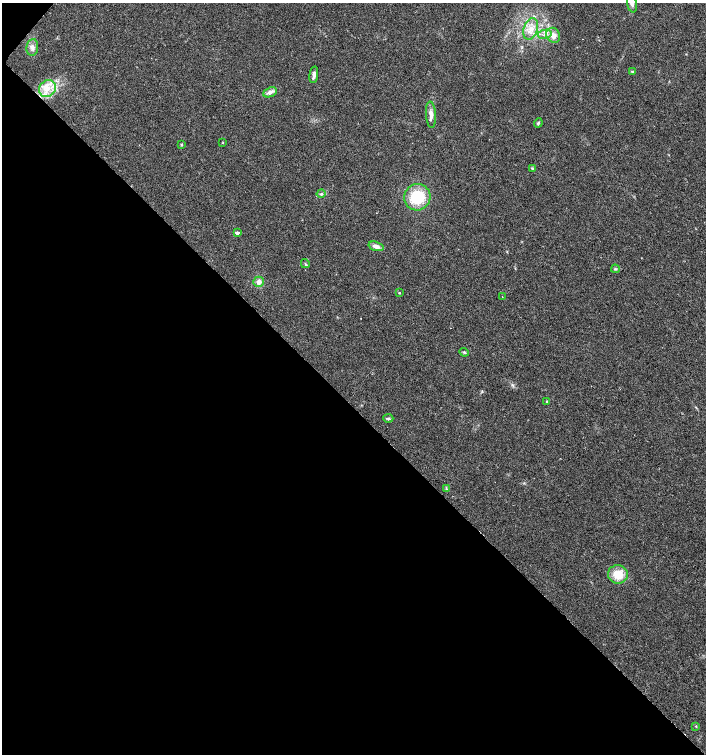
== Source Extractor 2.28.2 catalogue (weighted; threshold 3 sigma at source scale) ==
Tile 9 of 4 x 4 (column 1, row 3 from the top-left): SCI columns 232-1639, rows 1505-3008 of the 6027 x 6022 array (HDU 1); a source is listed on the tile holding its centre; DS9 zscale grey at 2 x 2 block average (1 PNG px = mean of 2 x 2 image px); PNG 708 x 756 px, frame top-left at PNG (2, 3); each listed source drawn as its Kron ellipse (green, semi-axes under 4 px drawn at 4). Shown black and unused: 46% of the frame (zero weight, under 2 of 3 exposures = <1% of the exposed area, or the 3 px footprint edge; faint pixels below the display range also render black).
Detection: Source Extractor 2.28.2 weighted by HDU 2 'WHT'; one run over the whole footprint, this tile lists its part. Background 0.0317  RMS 0.0047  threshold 0.0212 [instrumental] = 3 sigma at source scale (4.5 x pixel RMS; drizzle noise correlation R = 1.50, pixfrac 1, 0.0396/0.0396 arcsec/px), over >= 5 px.
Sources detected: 31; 1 cosmic-ray / hot-pixel residue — neither listed nor drawn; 1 inside a brighter listed object's ellipse — not listed separately; the other 29 listed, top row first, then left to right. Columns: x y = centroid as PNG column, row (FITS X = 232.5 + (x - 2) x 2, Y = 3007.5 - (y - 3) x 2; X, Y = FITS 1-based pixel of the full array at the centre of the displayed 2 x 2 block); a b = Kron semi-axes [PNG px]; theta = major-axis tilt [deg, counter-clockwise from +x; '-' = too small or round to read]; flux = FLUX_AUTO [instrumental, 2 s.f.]
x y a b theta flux
632 3 9 4 -80 3.9
531 29 11 6 71 10
545 34 7 3 12 3.2
553 35 8 6 -61 7.8
32 47 8 6 82 5
632 71 4 3 - 1.1
314 75 8 3 81 4.3
47 88 9 8 - 12
270 92 7 4 25 4.8
431 115 13 5 -86 6.2
538 123 5 3 - 1.6
223 142 3 2 - 0.62
181 145 4 2 - 0.78
532 168 4 3 - 1.2
321 194 4 4 - 1.9
417 197 13 13 - 43
237 233 3 2 - 4.1
376 246 8 4 -18 5.9
305 264 4 2 - 1
615 269 4 3 - 1.2
259 282 5 5 - 5.8
399 293 3 2 - 0.8
502 297 2 2 - 0.56
464 352 5 3 - 1.5
547 401 3 2 - 0.97
388 418 5 3 - 1.8
446 489 3 2 - 1
618 574 10 9 - 21
696 726 3 3 - 0.85
Isophote crosses this tile's border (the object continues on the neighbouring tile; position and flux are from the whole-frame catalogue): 1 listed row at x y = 632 3
Diffuse or blended objects may show on this block-average render without a row.